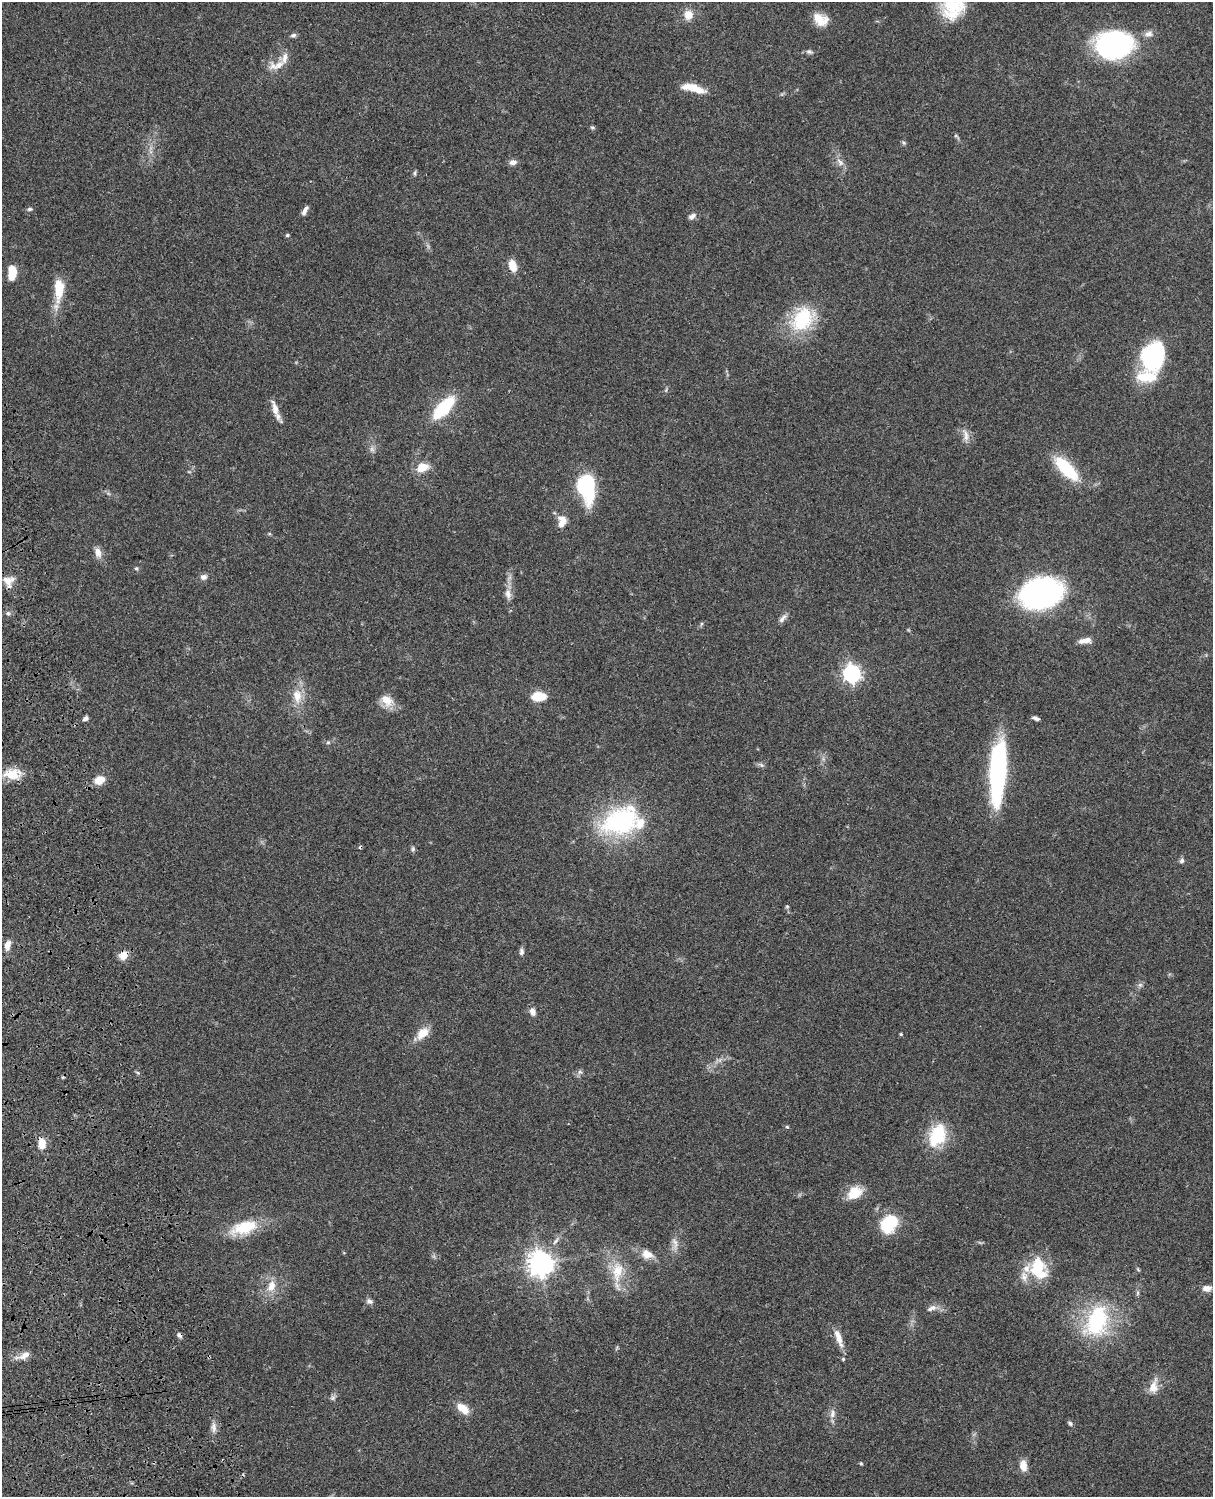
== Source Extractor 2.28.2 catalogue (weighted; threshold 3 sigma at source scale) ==
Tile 7 of 4 x 3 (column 3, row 2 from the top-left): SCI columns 2545-3755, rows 1774-3268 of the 5086 x 4928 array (HDU 1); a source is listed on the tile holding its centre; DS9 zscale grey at full resolution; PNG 1215 x 1499 px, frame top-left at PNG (2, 2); no overlay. Shown black and unused: <1% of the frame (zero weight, under 3 of 4 exposures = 6% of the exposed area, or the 3 px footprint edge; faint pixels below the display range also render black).
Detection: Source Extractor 2.28.2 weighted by HDU 2 'WHT'; one run over the whole footprint, this tile lists its part. Background 0.0782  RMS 0.0058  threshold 0.026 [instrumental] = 3 sigma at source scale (4.5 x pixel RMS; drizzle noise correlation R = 1.50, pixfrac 1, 0.05/0.05 arcsec/px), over >= 5 px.
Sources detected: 107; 1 too faint to see at this stretch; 2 inside a brighter object's white glare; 2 cosmic-ray / hot-pixel residue — not listed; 8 inside a brighter listed object's ellipse — not listed separately; the other 94 listed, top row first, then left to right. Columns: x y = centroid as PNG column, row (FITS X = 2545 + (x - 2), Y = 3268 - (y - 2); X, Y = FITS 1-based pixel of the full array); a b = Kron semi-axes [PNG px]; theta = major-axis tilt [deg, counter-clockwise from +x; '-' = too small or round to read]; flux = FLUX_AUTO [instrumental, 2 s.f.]
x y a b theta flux
953 8 29 28 - 28
688 15 11 10 - 6.5
820 19 18 12 -28 9.4
1148 34 11 8 16 3.1
293 35 8 5 10 1.4
1114 44 33 27 -3 100
809 52 10 5 -16 1.5
277 65 24 10 11 7
691 87 26 9 -8 9
592 127 5 5 - 0.96
956 136 6 4 -19 0.73
904 143 7 5 -72 0.98
513 162 9 6 12 2.7
840 162 13 6 -50 3.1
415 173 8 4 82 0.91
30 209 8 5 2 1.1
305 211 11 4 63 2.8
692 216 10 7 33 2.2
287 235 5 4 - 1
513 266 11 7 -72 8.7
12 273 14 7 88 13
59 289 32 13 88 14
802 319 34 25 51 34
1153 356 28 20 70 67
444 407 22 9 47 42
275 409 23 7 -74 5.5
966 436 19 6 -82 3.8
372 449 8 6 -78 1.9
422 467 15 11 20 8.3
1066 468 33 13 -46 29
586 487 24 14 -78 55
563 520 13 8 -30 4.4
269 534 6 3 17 0.65
98 552 12 8 -75 4.4
136 568 6 5 - 1
203 577 9 7 10 2.3
8 581 15 14 - 6.1
1041 593 30 21 12 200
508 594 13 8 -82 4.1
8 613 5 5 - 1.1
782 618 14 5 52 2.5
701 624 6 4 71 0.82
1083 641 13 7 12 3.7
851 673 7 7 - 210
297 696 21 13 -85 9.6
538 696 16 10 1 10
387 700 19 13 -41 7.7
86 718 7 5 33 1.6
1036 718 8 4 -19 1.6
328 742 5 5 - 0.91
761 765 8 5 -26 1.3
998 772 62 14 87 100
12 775 20 13 -7 11
99 780 12 10 20 6.5
621 821 51 33 23 71
413 849 7 5 87 1.1
1182 860 8 6 67 1.4
787 906 6 5 - 0.79
8 945 12 7 72 4.1
521 952 9 6 84 1.8
123 955 11 9 52 5.4
533 1012 9 7 -69 3.2
423 1033 17 11 45 8.6
901 1034 4 3 - 0.7
580 1072 6 6 - 1.4
787 1127 5 4 - 0.66
937 1135 26 17 68 27
42 1143 13 8 -88 6.9
854 1193 18 13 33 12
889 1224 22 16 52 24
244 1228 35 15 17 22
675 1243 20 7 -81 4.1
647 1254 16 12 -18 6.3
540 1264 8 8 - 620
1039 1267 26 15 -69 18
617 1271 30 15 86 15
1024 1276 15 9 -80 4.6
271 1286 17 11 71 7.6
1207 1288 11 7 0 3.7
1138 1293 8 4 90 1.1
369 1301 9 7 -21 2
931 1308 15 6 24 3.1
1097 1321 46 29 71 51
839 1338 23 7 -71 6.4
24 1356 21 7 21 4.8
843 1359 4 4 - 0.71
1153 1387 20 11 76 6.8
333 1398 8 7 - 1.5
463 1409 17 9 -39 8.2
832 1414 12 8 79 3.1
1070 1423 7 5 -32 1.2
214 1428 13 7 -85 3.1
861 1463 5 4 - 0.7
1023 1466 12 7 -83 6.5
Overlapping masked pixels (flux is a lower limit): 1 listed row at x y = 123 955
Isophote crosses this tile's border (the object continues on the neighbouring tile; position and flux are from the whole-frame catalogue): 1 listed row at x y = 953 8